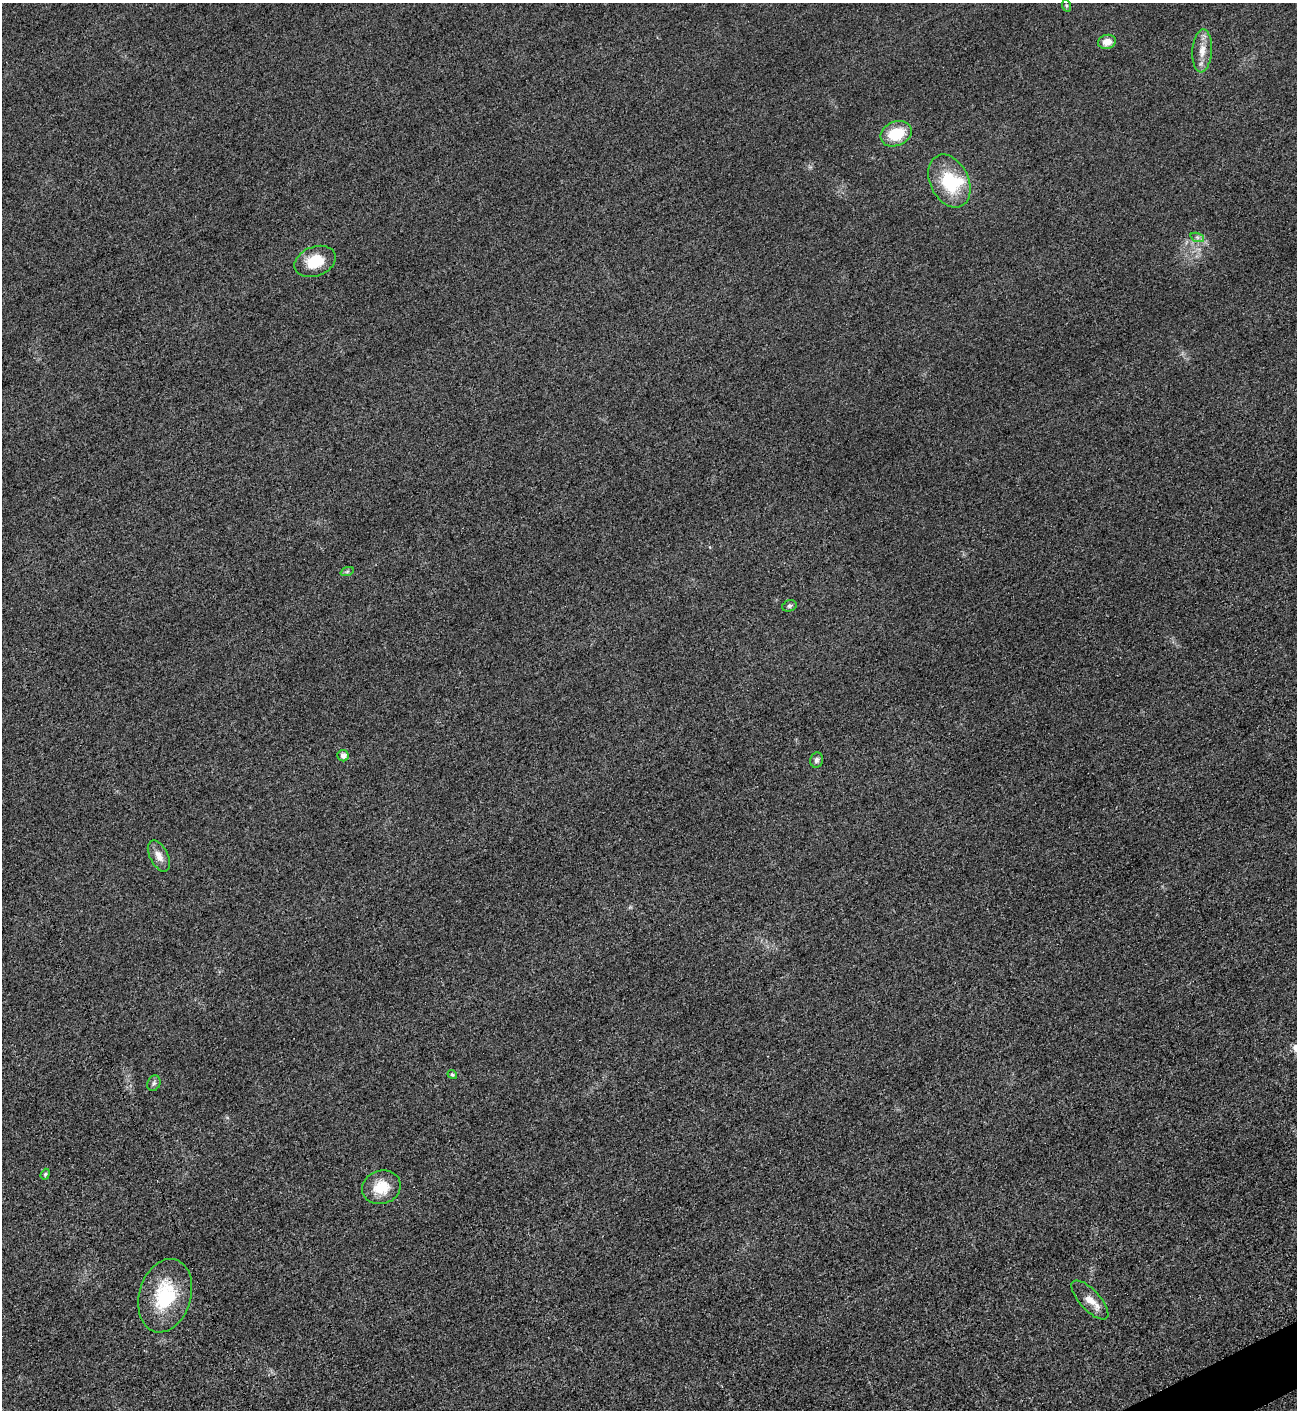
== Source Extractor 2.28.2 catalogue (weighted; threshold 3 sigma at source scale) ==
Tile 6 of 4 x 4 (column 2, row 2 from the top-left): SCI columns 1593-2887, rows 2827-4234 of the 5642 x 5652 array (HDU 1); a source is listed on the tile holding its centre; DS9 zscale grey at full resolution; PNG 1299 x 1412 px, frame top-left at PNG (2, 3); each listed source drawn as its Kron ellipse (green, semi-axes under 4 px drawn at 4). Shown black and unused: <1% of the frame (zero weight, under 3 of 5 exposures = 1% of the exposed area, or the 3 px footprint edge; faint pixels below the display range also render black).
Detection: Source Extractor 2.28.2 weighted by HDU 2 'WHT'; one run over the whole footprint, this tile lists its part. Background 0.0193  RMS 0.0051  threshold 0.0227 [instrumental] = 3 sigma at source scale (4.5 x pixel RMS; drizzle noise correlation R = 1.50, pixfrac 1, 0.05/0.05 arcsec/px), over >= 5 px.
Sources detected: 19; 1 inside a brighter object's white glare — neither listed nor drawn; the other 18 listed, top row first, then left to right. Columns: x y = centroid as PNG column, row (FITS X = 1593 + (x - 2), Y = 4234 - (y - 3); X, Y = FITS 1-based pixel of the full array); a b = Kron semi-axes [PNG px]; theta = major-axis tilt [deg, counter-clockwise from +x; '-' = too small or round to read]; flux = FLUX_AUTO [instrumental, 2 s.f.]
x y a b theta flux
1067 6 6 4 -71 0.67
1107 42 9 7 15 5
1202 51 21 10 86 6.4
896 134 16 12 22 17
949 181 28 19 -64 26
1197 237 7 4 -19 1.1
315 261 21 14 21 14
347 572 7 4 20 0.92
789 606 7 5 16 1
343 756 6 5 - 2.4
816 760 8 6 79 1.6
159 856 17 9 -63 4.3
452 1074 5 4 - 0.84
154 1083 8 6 63 1.3
45 1174 6 4 68 0.7
381 1187 19 16 18 12
165 1296 37 26 74 31
1090 1300 25 10 -47 6.2